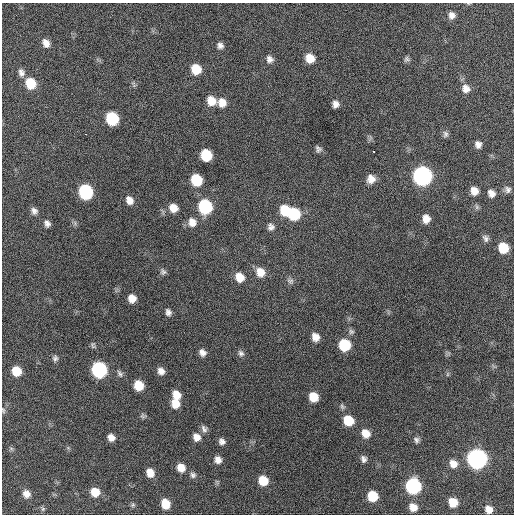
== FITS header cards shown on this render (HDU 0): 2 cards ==
NAXIS1  =                  512 / Axis length
NAXIS2  =                  512 / Axis length

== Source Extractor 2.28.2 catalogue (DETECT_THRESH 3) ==
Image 512 x 512 px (HDU 0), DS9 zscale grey, 1 PNG px = 1 image px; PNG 516 x 516 px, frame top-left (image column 1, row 512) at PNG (2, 3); no overlay
Background 546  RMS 16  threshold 47.5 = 3 sigma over >= 5 px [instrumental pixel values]
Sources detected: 90; all 90 listed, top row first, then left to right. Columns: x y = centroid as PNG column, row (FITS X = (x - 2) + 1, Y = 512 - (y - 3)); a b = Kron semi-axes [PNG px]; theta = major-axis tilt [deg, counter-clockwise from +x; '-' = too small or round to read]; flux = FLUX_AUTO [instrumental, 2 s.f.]
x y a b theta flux
452 15 9 9 - 6300
46 43 9 7 -61 7500
220 45 9 8 - 4400
310 58 9 9 - 15000
269 59 9 8 - 5300
407 59 7 7 - 2600
196 69 9 8 - 23000
21 73 9 7 -68 4600
30 83 10 8 -62 30000
466 88 11 11 - 8300
211 101 10 8 -49 15000
222 103 10 9 - 11000
335 104 7 7 - 5400
112 119 9 8 - 69000
85 134 3 2 - 2500
445 134 9 7 -89 3000
478 144 8 7 - 5200
318 149 9 7 -65 3100
374 152 3 3 - 2800
206 155 9 8 - 38000
422 176 10 9 - 390000
371 179 10 9 - 8500
196 180 9 8 - 40000
508 190 9 8 - 3800
474 191 8 7 - 9000
86 192 9 8 - 120000
491 193 9 8 - 6600
129 200 10 7 -60 8000
205 207 10 9 - 95000
173 208 9 8 - 11000
34 211 9 8 - 4800
285 211 10 9 - 28000
294 214 10 9 - 50000
426 219 9 7 -89 8900
192 222 12 10 -67 9900
47 223 9 7 -62 4300
271 227 9 9 - 4800
485 238 10 7 -61 3500
503 248 8 8 - 25000
163 272 8 8 - 3000
260 272 10 9 - 13000
239 277 10 8 -62 14000
290 281 10 7 -23 3500
132 298 7 7 - 10000
168 312 9 6 -71 3900
351 332 8 7 - 2700
315 337 9 7 -62 8300
93 345 8 5 -87 2000
345 345 9 8 - 45000
202 352 8 7 - 5500
241 353 9 7 -46 3500
55 358 8 7 - 3100
99 370 9 9 - 160000
16 371 8 8 - 21000
161 371 8 6 -46 6100
120 374 10 6 -56 3100
448 374 6 4 71 1400
139 385 8 7 - 21000
176 395 9 8 - 13000
313 397 8 7 - 19000
175 403 9 8 - 14000
342 407 8 5 -50 2400
3 410 8 5 -73 1800
143 416 7 6 - 2200
348 420 9 8 - 27000
204 429 11 6 -60 3800
366 433 9 8 - 12000
111 437 7 6 - 6400
196 437 9 8 - 7600
416 440 8 6 -71 3000
222 441 7 7 - 4400
11 448 6 4 -19 1700
364 459 8 7 - 3900
477 459 10 9 - 490000
218 460 8 7 - 6500
453 464 10 8 -51 9200
181 468 9 8 - 11000
150 473 8 6 -63 11000
193 475 8 7 - 3300
263 481 9 8 - 20000
413 486 9 9 - 160000
95 492 9 8 - 15000
26 494 10 9 - 8100
373 496 8 8 - 29000
453 502 8 7 - 17000
165 504 9 7 -75 15000
133 505 6 5 - 1800
413 507 8 7 - 10000
43 509 7 5 46 2100
489 509 8 7 - 8600
At the frame edge (FLAGS 8, measured only in part): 1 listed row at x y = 3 410